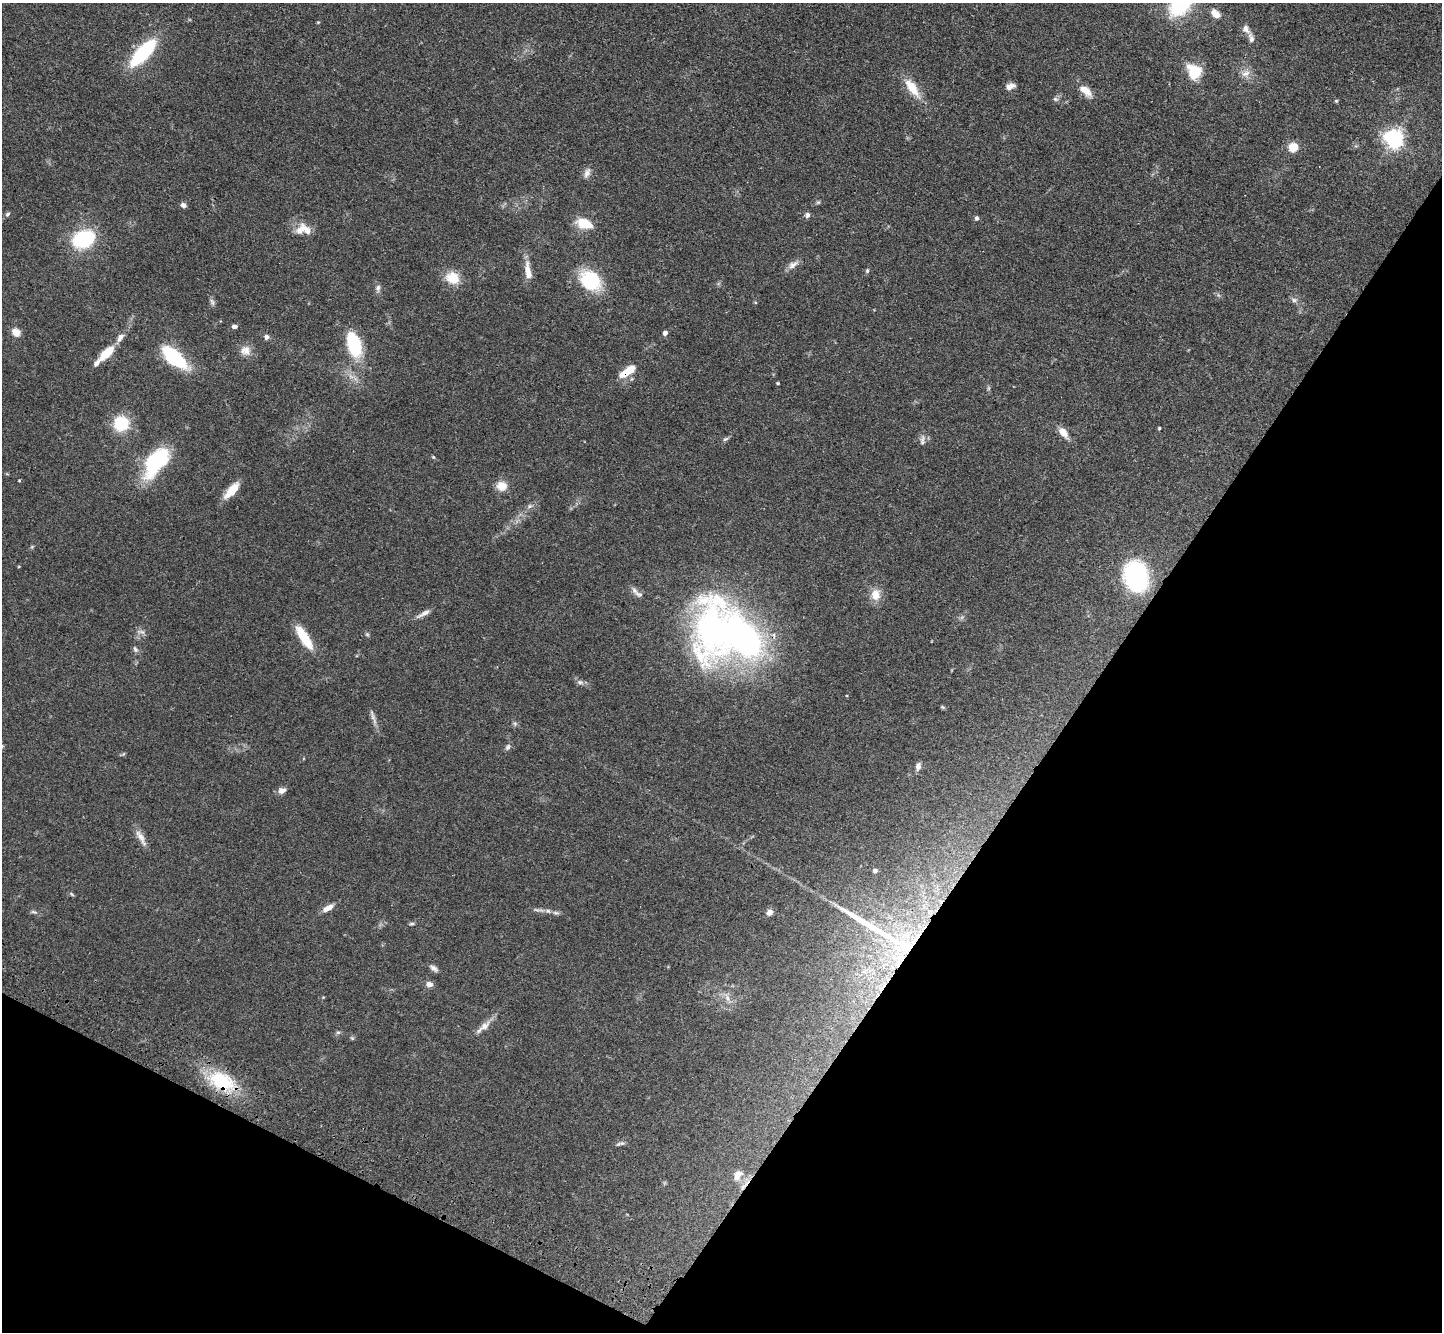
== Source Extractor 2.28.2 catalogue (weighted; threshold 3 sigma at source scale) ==
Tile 15 of 4 x 4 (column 3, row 4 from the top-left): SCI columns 2952-4391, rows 391-1720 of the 5902 x 5965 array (HDU 1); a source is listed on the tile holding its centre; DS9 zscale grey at full resolution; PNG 1444 x 1334 px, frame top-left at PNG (2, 3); no overlay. Shown black and unused: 30% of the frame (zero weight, under 3 of 4 exposures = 6% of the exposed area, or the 3 px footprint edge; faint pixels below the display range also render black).
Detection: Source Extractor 2.28.2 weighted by HDU 2 'WHT'; one run over the whole footprint, this tile lists its part. Background 0.0897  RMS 0.0062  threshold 0.0279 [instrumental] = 3 sigma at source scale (4.5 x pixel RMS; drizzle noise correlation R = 1.50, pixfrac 1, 0.05/0.05 arcsec/px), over >= 5 px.
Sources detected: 100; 1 too faint to see at this stretch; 1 cosmic-ray / hot-pixel residue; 1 long thin detection or spike segment (spike, bleed or trail) — not listed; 7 inside a brighter listed object's ellipse — not listed separately; the other 90 listed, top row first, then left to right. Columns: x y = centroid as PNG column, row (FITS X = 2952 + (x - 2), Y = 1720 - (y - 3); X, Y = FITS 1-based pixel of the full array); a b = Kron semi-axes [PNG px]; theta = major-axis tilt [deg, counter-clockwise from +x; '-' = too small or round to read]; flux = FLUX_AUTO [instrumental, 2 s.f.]
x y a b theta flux
1181 3 23 15 53 68
1216 14 12 7 -38 5.8
318 22 5 3 - 0.53
1246 29 12 8 -55 3.4
143 53 31 12 47 47
1194 72 19 15 -63 17
1245 73 14 8 27 4.1
1010 86 11 7 14 3.8
912 88 27 10 -55 13
1086 91 18 9 -41 7.6
1055 99 7 5 -21 1.4
1336 101 5 4 - 0.72
1394 139 7 7 - 290
1293 147 9 9 - 9.7
587 173 13 8 69 3.3
818 202 6 5 - 0.9
183 205 7 6 - 2.1
7 214 7 5 41 1.3
807 215 7 6 - 1.9
977 218 6 5 - 1.4
583 223 16 12 -16 13
302 229 21 13 21 8.5
83 239 19 14 23 50
793 265 16 8 33 3.9
528 270 23 9 -84 7.4
867 271 7 5 76 1
452 278 19 15 -26 11
590 280 19 15 -41 44
378 288 10 6 80 2.1
1218 295 6 4 -71 0.95
1294 300 9 6 -2 2
212 302 10 6 -70 1.8
234 326 6 5 - 2
16 332 9 8 - 5.6
665 333 5 5 - 2.2
120 337 12 7 56 3.5
266 337 7 6 - 1.8
354 345 29 14 -74 36
245 351 15 14 - 5.9
106 353 18 7 43 16
173 357 21 9 -42 65
627 371 22 8 35 13
778 383 3 3 - 0.84
121 424 14 14 - 25
1159 428 4 3 - 0.7
1063 433 14 8 -50 6.4
725 439 9 4 27 1.3
922 440 15 6 83 2.5
433 457 5 4 - 0.7
157 461 30 15 52 63
19 481 5 3 - 0.54
502 486 13 12 - 7
231 490 22 8 48 11
530 506 9 6 27 1.9
32 547 6 5 - 0.79
1136 577 19 15 -75 120
639 594 13 7 -22 2.6
876 595 14 11 -87 7.8
423 614 20 5 28 3.6
141 632 14 5 -8 2.3
367 634 6 5 - 0.97
304 638 26 8 -57 22
744 638 46 29 -55 210
135 649 9 6 -58 1.8
580 682 10 6 -9 2
943 707 7 4 -21 0.82
373 717 25 4 -71 3
515 723 7 6 - 1.3
508 747 9 6 65 1.8
123 754 7 4 45 0.81
918 766 9 6 79 2.7
282 790 10 7 19 3.5
141 838 26 7 -61 5.2
875 871 4 4 - 2
72 894 7 5 -29 0.94
328 908 14 6 32 5.1
539 910 22 5 -7 3
34 912 10 4 -15 1.4
770 912 7 6 - 3.8
412 924 8 4 1 0.91
905 946 30 17 -30 26
434 968 12 6 -39 2.5
429 984 8 7 - 3.2
727 998 11 7 -66 3.6
484 1026 20 10 48 5.4
338 1032 6 5 - 1.1
352 1038 7 4 -44 0.8
222 1081 29 17 -28 42
622 1143 8 6 8 1.5
738 1175 15 10 61 5.6
Overlapping masked pixels (flux is a lower limit): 4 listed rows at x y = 627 371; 744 638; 905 946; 222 1081
Isophote crosses this tile's border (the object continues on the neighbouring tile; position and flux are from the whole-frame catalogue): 1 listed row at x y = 1181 3